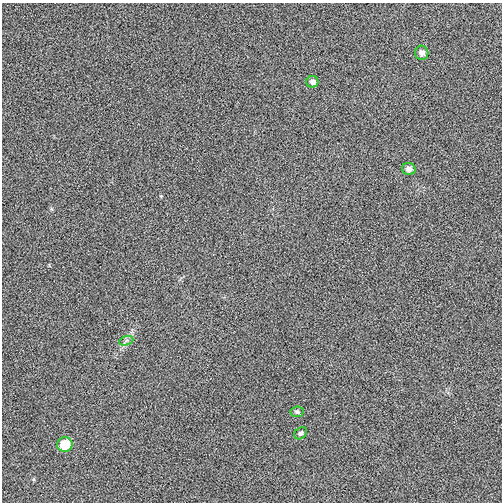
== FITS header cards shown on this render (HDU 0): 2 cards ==
NAXIS1  =                  500
NAXIS2  =                  500

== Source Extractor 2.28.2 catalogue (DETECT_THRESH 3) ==
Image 500 x 500 px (HDU 0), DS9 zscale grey, 1 PNG px = 1 image px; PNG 504 x 504 px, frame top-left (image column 1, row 500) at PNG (2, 3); each listed source drawn as its Kron ellipse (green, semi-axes under 4 px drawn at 4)
Background 0.0045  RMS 0.071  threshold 0.212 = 3 sigma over >= 5 px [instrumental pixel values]
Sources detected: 7; all 7 listed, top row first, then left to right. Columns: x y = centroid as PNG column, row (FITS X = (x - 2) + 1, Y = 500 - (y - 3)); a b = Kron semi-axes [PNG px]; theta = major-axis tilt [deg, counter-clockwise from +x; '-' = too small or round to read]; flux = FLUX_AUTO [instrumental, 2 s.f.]
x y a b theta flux
422 53 7 6 - 22
312 82 6 6 - 22
409 169 7 6 - 22
126 341 7 4 20 11
297 412 7 5 7 8.5
301 433 7 5 40 10
65 444 8 7 - 120